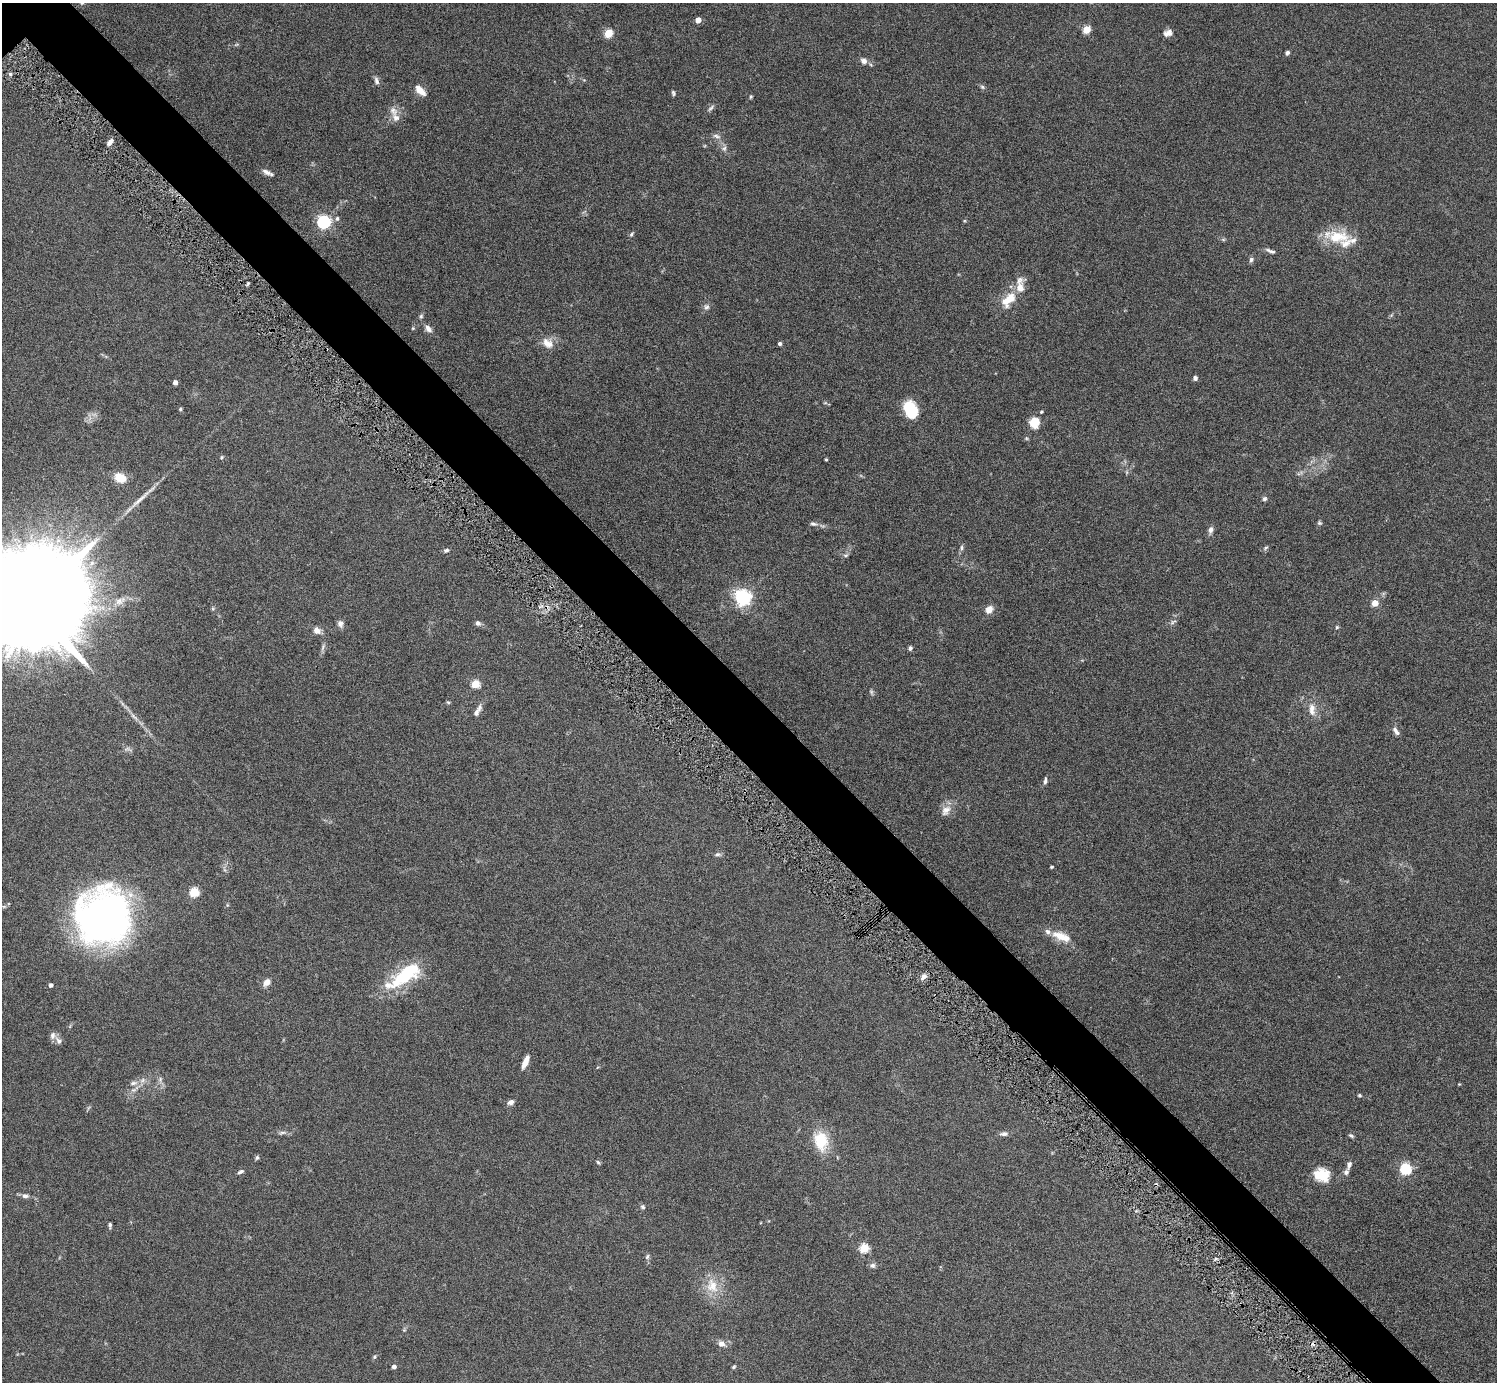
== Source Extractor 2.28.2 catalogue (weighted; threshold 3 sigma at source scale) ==
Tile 6 of 4 x 4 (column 2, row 2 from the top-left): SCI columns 1534-3028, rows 3094-4473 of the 6023 x 6019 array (HDU 1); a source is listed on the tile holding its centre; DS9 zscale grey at full resolution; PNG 1499 x 1384 px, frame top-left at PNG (2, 3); no overlay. Shown black and unused: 5% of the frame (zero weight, under 5 of 9 exposures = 3% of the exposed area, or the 3 px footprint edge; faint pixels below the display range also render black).
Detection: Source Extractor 2.28.2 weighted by HDU 2 'WHT'; one run over the whole footprint, this tile lists its part. Background 0.0498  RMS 0.0042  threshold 0.0172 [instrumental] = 3 sigma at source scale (4.09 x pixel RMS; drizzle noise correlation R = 1.36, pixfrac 0.8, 0.05/0.05 arcsec/px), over >= 5 px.
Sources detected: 120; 1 too faint to see at this stretch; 1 inside a brighter object's white glare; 1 cosmic-ray / hot-pixel residue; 1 long thin detection or spike segment (spike, bleed or trail) — not listed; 9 inside a brighter listed object's ellipse — not listed separately; the other 107 listed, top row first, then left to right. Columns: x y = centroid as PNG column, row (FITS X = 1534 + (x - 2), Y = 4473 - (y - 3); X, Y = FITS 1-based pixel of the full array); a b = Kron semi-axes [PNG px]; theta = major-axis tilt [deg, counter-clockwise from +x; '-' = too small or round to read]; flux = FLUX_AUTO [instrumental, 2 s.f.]
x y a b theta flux
82 3 6 5 - 0.55
698 20 4 4 - 4.2
1086 29 5 4 - 13
608 33 5 5 - 15
1169 33 9 8 - 1.7
1287 53 5 4 - 0.91
864 61 8 6 -25 1.8
376 81 10 6 -74 1.3
982 87 6 5 - 0.71
420 90 15 7 -44 3.3
673 93 7 4 -73 0.61
751 97 5 4 - 0.46
711 108 11 4 42 0.94
393 111 14 9 -56 2.7
716 136 11 5 -19 1.2
110 142 8 5 52 1.6
724 148 8 6 67 0.99
266 172 13 6 -24 1.9
337 218 6 5 - 0.78
324 222 6 5 - 78
631 234 7 5 52 0.64
1338 237 34 17 -7 12
1223 239 6 4 -19 0.53
1270 251 15 5 -21 1.2
1251 260 7 6 - 0.98
1008 300 25 13 48 7.7
706 307 8 7 - 1.2
421 316 6 5 - 0.73
413 328 5 4 - 0.45
428 329 10 7 -48 1.9
548 343 17 12 -40 4
780 344 4 3 - 1.1
1195 378 5 5 - 1.2
175 382 4 4 - 2.1
180 409 5 4 - 0.44
911 409 16 11 -66 15
1041 412 4 3 - 0.51
1034 423 13 11 86 5.1
1026 438 6 4 -71 0.45
222 457 5 4 - 0.47
826 459 4 3 - 0.43
120 478 14 10 -25 5.7
1264 499 7 6 - 0.82
1319 523 6 5 - 0.59
813 524 9 6 -13 1.1
1211 530 10 6 75 1.4
962 548 7 6 - 0.83
1266 548 7 4 22 0.66
446 550 7 5 19 0.79
846 555 7 4 1 0.61
743 597 6 6 - 140
28 603 38 21 40 21000
1375 603 4 4 - 6.9
989 609 10 8 55 2.7
1173 622 10 5 33 0.93
478 623 7 6 - 1.1
340 624 9 7 -78 1.5
1337 627 5 4 - 0.51
317 630 9 7 -31 2.4
323 647 11 4 69 1
910 648 5 4 - 0.85
475 684 5 5 - 14
448 702 5 5 - 0.47
1312 709 18 9 -85 3.7
477 711 18 6 60 2.2
134 716 15 3 -42 1.6
1396 731 12 5 -53 1.5
127 749 7 4 18 0.83
1045 781 9 4 83 0.9
946 810 17 11 52 3.4
718 854 9 5 2 0.92
1052 867 3 3 - 0.53
194 892 5 5 - 21
103 917 45 43 37 210
1061 936 26 10 -21 6.4
404 976 44 18 31 23
924 977 9 6 42 1.7
267 982 7 6 - 3.1
51 985 4 4 - 1.2
53 1036 10 7 84 1.6
525 1062 15 5 66 3.5
160 1079 7 4 73 0.72
133 1083 12 6 13 1.8
1459 1084 4 4 - 0.29
1359 1095 4 4 - 0.5
511 1102 7 5 27 1.6
282 1133 11 4 5 1
1004 1134 10 6 3 1.4
1351 1136 7 4 -29 0.7
821 1141 23 16 -77 12
257 1157 6 5 - 0.65
598 1162 6 4 -45 0.56
1405 1169 5 5 - 40
241 1172 9 5 24 0.89
1346 1172 9 6 55 1.4
1322 1175 20 16 -21 8.2
25 1196 9 6 -10 1.4
643 1207 6 5 - 0.78
110 1225 6 4 87 0.77
864 1248 5 5 - 22
647 1257 7 5 72 0.79
872 1265 8 7 - 1.2
712 1286 21 16 -70 8.1
721 1344 7 6 - 2.5
374 1357 6 5 - 0.57
394 1367 4 4 - 1.6
734 1367 6 4 45 0.52
Isophote crosses this tile's border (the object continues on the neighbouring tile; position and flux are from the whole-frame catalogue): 2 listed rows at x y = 82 3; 28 603